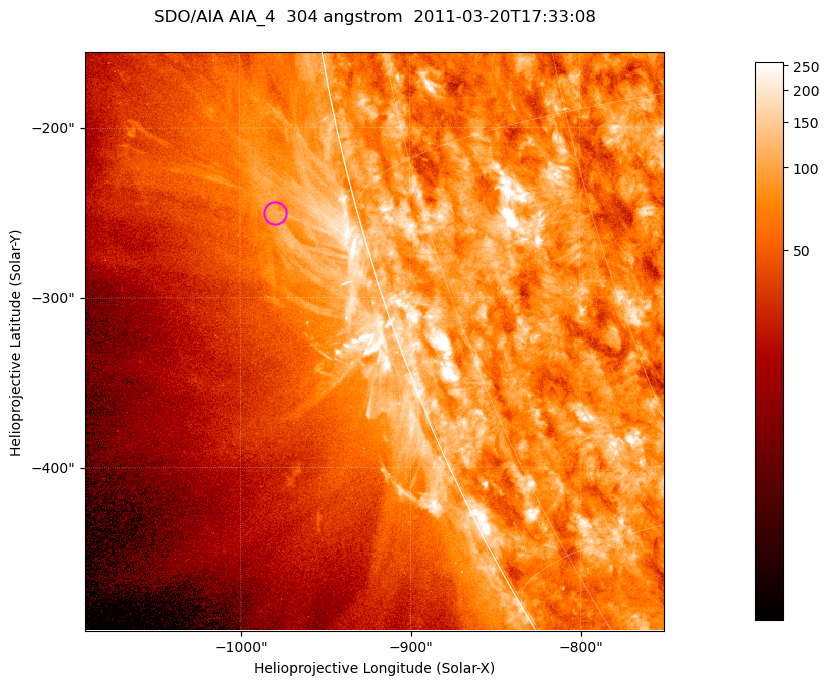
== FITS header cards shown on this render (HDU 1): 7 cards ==
TELESCOP= 'SDO/AIA '           / For AIA: SDO/AIA
INSTRUME= 'AIA_4   '           / For AIA: AIA_ATA1, AIA_ATA2, AIA_ATA3 or AIA_AT
WAVELNTH=                  304 / [angstrom] Wavelength
WAVEUNIT= 'angstrom'           / Wavelength unit: angstrom
DATE-OBS= '2011-03-20T17:33:08.124' / [ISO] Date when observation started; ISO 8
CTYPE1  = 'HPLN-TAN'           / CTYPE1; Typically HPLN
CTYPE2  = 'HPLT-TAN'           / CTYPE2; Typically HPLT

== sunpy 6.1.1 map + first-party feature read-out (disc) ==
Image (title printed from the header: SDO/AIA AIA_4  304 angstrom  2011-03-20T17:33:08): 568 x 568 px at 0.6 arcsec/px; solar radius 964 arcsec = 1606 px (partial field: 1.8% of the solar disc is inside the frame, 44% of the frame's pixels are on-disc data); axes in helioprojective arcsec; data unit not stated in the header (colour bar unlabelled)
Orientation: roll -0.132 deg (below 1 deg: not rotated)
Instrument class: DISC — disc imager (sunpy class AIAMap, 304 A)
Bright regions (active regions / flare kernels): reference = the on-disc median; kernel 5 px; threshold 5 sigma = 143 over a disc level ~79.6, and >= 1.15x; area >= 322 px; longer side >= 7 px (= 4.2 arcsec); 0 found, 0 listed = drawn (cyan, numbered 1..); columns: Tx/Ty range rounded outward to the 2 arcsec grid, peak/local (2 s.f.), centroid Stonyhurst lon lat
Off-limb structures (1.02-1.3 R_sun): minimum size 161 px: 5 found; the strongest spans PA ~100..105 deg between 1.03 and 1.06 R_sun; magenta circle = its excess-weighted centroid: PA ~105 deg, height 1.05 R_sun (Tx ~-980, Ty ~-250 arcsec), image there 1.6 x the reference